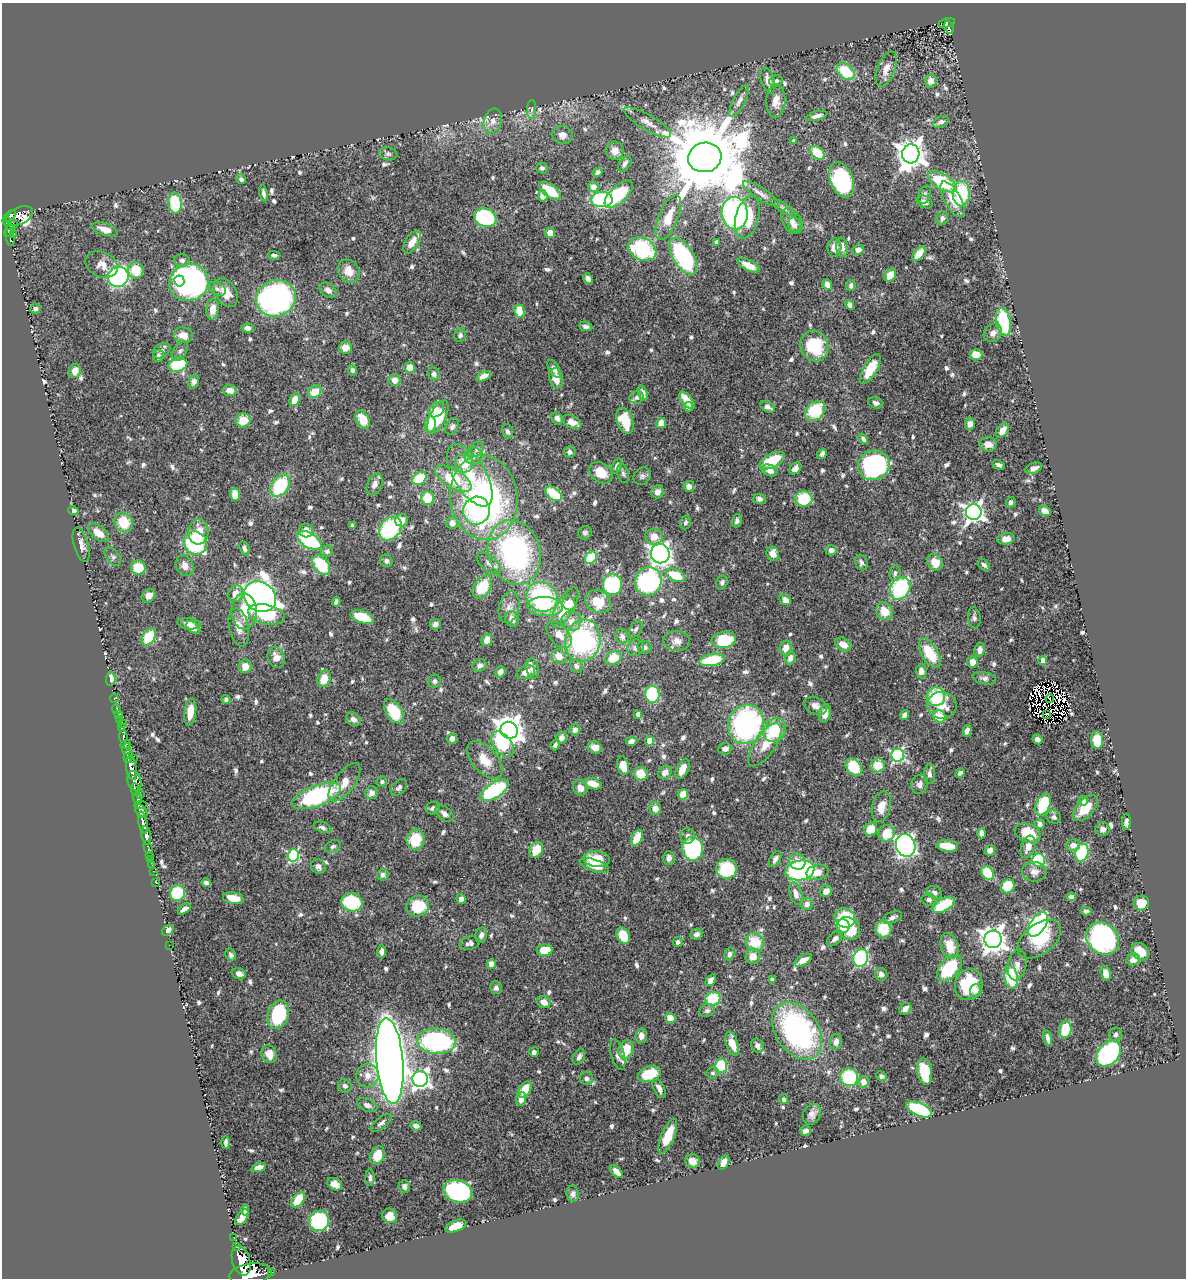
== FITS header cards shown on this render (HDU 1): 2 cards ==
NAXIS1  =                 1184
NAXIS2  =                 1276

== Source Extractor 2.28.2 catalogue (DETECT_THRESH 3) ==
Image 1184 x 1276 px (HDU 1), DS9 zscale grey, 1 PNG px = 1 image px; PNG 1188 x 1280 px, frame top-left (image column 1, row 1276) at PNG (2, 3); each listed source drawn as its Kron ellipse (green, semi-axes under 4 px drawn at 4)
Background 0.398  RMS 0.013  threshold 0.0393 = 3 sigma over >= 5 px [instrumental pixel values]
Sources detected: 764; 7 with non-positive FLUX_AUTO (blend fragments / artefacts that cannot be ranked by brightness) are neither listed nor drawn; of the other 757, the 500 brightest by FLUX_AUTO listed and drawn (257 fainter detections omitted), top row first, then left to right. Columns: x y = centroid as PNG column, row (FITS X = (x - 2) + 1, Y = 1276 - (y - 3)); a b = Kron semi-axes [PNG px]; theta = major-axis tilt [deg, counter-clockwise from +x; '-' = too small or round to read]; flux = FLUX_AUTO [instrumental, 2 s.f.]
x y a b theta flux
947 23 8 4 12 61
949 27 7 3 -73 55
886 69 18 9 69 9
846 71 10 7 -38 33
768 81 13 6 -74 7.3
776 81 7 5 16 2.3
931 81 6 6 - 6.3
739 101 18 6 62 4.6
776 101 17 9 86 9.4
532 109 9 4 89 2.6
817 116 11 4 15 4.2
493 121 12 8 73 6.9
647 122 27 7 -30 10
941 122 8 5 24 3.3
563 135 10 9 - 7
794 141 4 4 - 4.6
615 151 9 9 - 6.5
817 153 8 5 -44 29
388 154 9 6 -9 2.7
911 154 9 9 - 1100
705 157 17 15 10 16000
625 163 9 5 56 3.3
542 168 6 5 - 2.4
597 172 5 4 - 2.5
241 179 5 4 - 2.6
842 180 18 11 -68 100
942 182 16 7 -31 56
593 187 5 5 - 9.7
550 191 12 6 -35 25
264 193 8 3 -78 2.9
619 194 18 8 44 54
761 194 21 6 -33 6
961 194 13 8 89 53
925 195 9 6 69 2.8
543 196 6 5 - 7.6
952 199 20 8 -60 15
602 200 10 7 2 120
925 202 8 6 -27 4.1
175 203 10 6 -84 42
783 208 14 4 -33 3
735 213 16 13 -84 170
10 216 8 4 44 220
19 216 14 8 24 220
747 217 22 11 74 47
485 218 11 9 -20 100
668 218 24 9 68 18
942 218 7 5 79 3.3
792 221 14 9 -58 7.8
7 222 5 3 - 130
13 224 4 3 - 42
794 225 7 6 - 3.7
105 229 13 6 -18 8.1
9 231 6 4 62 110
550 233 5 5 - 9
14 235 3 2 - 13
10 238 8 3 -80 75
412 242 13 6 57 8
716 242 4 3 - 2.8
842 247 10 6 -83 5.6
834 248 9 7 84 7.4
642 249 14 11 -26 87
858 250 6 5 - 4.8
919 254 9 5 51 14
274 255 6 4 0 2.3
683 256 20 10 -58 120
182 260 8 6 -4 3
102 264 17 12 -24 10
749 265 12 5 -27 12
136 270 8 8 - 20
349 271 12 10 -57 12
890 275 7 5 50 14
118 277 10 10 - 180
588 279 6 4 -53 3.8
179 281 5 5 - 41
189 283 20 18 22 340
827 284 5 4 - 6
851 285 5 4 - 2.5
217 289 9 6 -26 3.3
328 290 9 6 -37 5.3
226 292 16 10 -58 15
276 298 20 18 21 270
850 305 5 4 - 3.7
35 309 5 5 - 2.5
212 309 10 6 86 12
519 311 6 5 - 25
1003 322 14 7 -79 60
586 326 6 4 -10 3.1
248 328 6 4 -5 4
993 333 10 8 48 5.2
183 335 9 7 -15 9.5
460 335 7 6 - 2.8
814 346 15 13 -67 49
345 348 6 6 - 10
162 351 9 6 36 3.2
180 351 11 6 60 3.3
976 354 6 5 - 12
158 356 6 5 - 3.7
178 365 9 7 17 55
409 367 5 5 - 9.7
554 369 10 5 -58 3.9
870 369 17 7 59 20
352 370 5 4 - 2.6
75 371 7 6 - 7.7
434 374 6 5 - 3.2
484 376 8 4 26 7.2
556 378 10 6 -79 10
395 380 6 6 - 8
194 382 7 5 73 3.4
230 390 7 5 -5 8.1
315 392 7 6 - 17
643 393 8 4 -74 6.1
637 397 7 6 - 3.8
295 400 6 5 - 13
687 400 10 5 -49 14
876 403 7 5 -23 2.8
688 407 5 4 - 10
767 407 8 5 -29 4.3
436 410 8 7 - 11
815 411 11 8 42 41
438 417 18 8 64 39
557 418 6 5 - 4.1
243 420 7 7 - 15
363 420 10 6 -61 17
625 421 13 8 -71 29
572 422 10 6 -25 8.5
661 423 5 5 - 12
430 424 8 5 81 25
970 424 6 5 - 4.3
452 426 9 6 62 2.5
1002 430 8 5 50 9.2
507 431 7 5 -75 2.9
863 439 6 4 -53 2.5
988 444 8 7 - 6.9
477 449 8 6 52 3.1
570 452 6 5 - 2.4
822 454 5 4 - 2.3
473 456 9 8 - 7.8
772 461 13 7 27 33
464 463 9 9 - 18
874 465 16 14 20 180
998 465 6 3 -24 2.8
616 466 8 5 69 3.4
795 468 7 5 44 4.3
1034 468 9 5 20 4.7
770 470 8 5 -19 5.6
601 473 13 9 -37 17
623 473 10 5 -78 2.6
470 475 35 16 -59 39
642 476 9 8 - 2.9
419 478 8 6 33 31
453 479 20 9 -30 48
375 484 11 7 67 6.4
280 486 12 8 57 55
689 486 5 5 - 6
657 492 6 6 - 5.8
235 494 7 4 -88 16
554 494 9 5 -36 43
427 498 7 6 - 22
484 498 42 33 -81 290
759 499 6 5 - 3.1
804 499 9 7 -1 36
1011 502 5 4 - 2.7
73 510 5 4 - 3.6
476 511 14 13 - 38
1045 511 6 4 -31 7.9
974 512 8 8 - 460
401 520 6 6 - 9.2
737 521 7 5 68 2.8
124 522 10 9 - 25
686 522 7 5 76 2.5
452 523 6 6 - 7.3
353 526 4 3 - 2.5
390 528 13 10 50 75
306 531 7 6 - 8.3
198 532 12 10 85 14
98 533 12 7 -41 11
585 533 7 6 - 2.7
654 537 9 8 - 8.5
1006 539 9 5 7 8.4
309 540 13 7 -32 81
195 543 12 11 - 81
81 545 17 7 -74 7.4
244 548 7 4 -70 3
831 550 5 5 - 3.6
327 551 6 5 - 2.9
514 552 33 26 -74 200
660 554 9 9 - 420
773 554 7 6 - 9.7
113 557 11 6 -53 2.6
591 558 7 5 51 33
386 561 6 6 - 2.4
861 562 8 6 -64 2.7
935 562 9 7 -57 13
489 563 14 7 -40 5.4
321 565 11 7 -51 47
984 565 7 5 -42 2.7
185 566 11 8 -64 6.6
138 567 7 7 - 22
895 573 8 5 82 2.3
676 575 10 6 -24 26
648 581 14 13 - 110
722 582 7 5 65 2.5
612 585 10 9 - 88
482 587 13 8 56 33
900 588 12 9 57 77
236 594 9 7 54 9.7
148 596 7 6 - 7.1
260 597 17 14 -36 640
542 597 16 14 -29 100
785 600 6 5 - 7.7
336 602 5 4 - 2.9
598 602 13 11 -29 23
569 603 7 6 - 14
509 607 16 10 76 7.8
545 607 18 9 -2 34
565 607 22 8 61 28
244 611 18 12 -88 23
884 611 9 8 - 14
266 614 19 9 -12 36
362 617 12 6 -18 26
974 618 10 6 -84 3
512 619 8 7 - 7
571 621 10 10 - 8.4
189 624 12 5 -7 5.3
435 624 5 5 - 3.7
193 627 8 5 -40 7.1
239 627 19 9 -79 9.8
636 629 9 5 56 2.7
559 635 15 9 -48 10
622 636 7 6 - 4
149 637 9 6 58 34
487 640 6 5 - 7.9
724 640 12 8 8 39
583 641 21 17 76 150
677 641 13 10 -6 7.6
843 644 9 6 -31 9.6
644 647 7 6 - 2.9
635 648 8 8 - 4.1
786 648 7 6 - 7.7
980 650 7 5 81 5.3
930 653 16 8 -59 34
276 657 11 8 -67 8.8
559 657 8 6 -45 8.7
613 658 8 6 25 22
790 658 6 5 - 4.8
712 660 13 6 11 42
1043 660 4 4 - 6.7
972 662 6 5 - 9.4
480 665 7 6 - 3.7
245 666 7 6 - 8.6
576 666 7 5 -57 2.6
533 668 10 6 -76 5.1
921 671 7 5 -85 6.2
500 672 6 5 - 6.6
526 672 10 6 23 5.9
984 678 12 6 -12 3.5
111 679 7 4 85 22
324 679 8 6 71 16
434 681 7 6 - 3.1
652 694 8 7 - 80
936 697 9 9 - 45
114 698 4 3 - 6.3
226 699 4 4 - 2.4
1050 699 4 2 - 2.8
942 705 14 13 - 16
816 706 12 8 -24 5.9
117 709 5 2 - 5.3
394 711 14 7 -57 33
190 712 14 6 82 11
825 713 9 5 77 8.5
638 714 4 4 - 5
1046 714 3 2 - 2.4
118 715 3 2 - 3.5
904 715 5 4 - 3.3
939 716 6 6 - 21
353 719 8 6 -37 4.2
119 720 4 3 - 22
122 724 3 3 - 4.7
746 724 20 17 68 180
122 728 3 3 - 53
509 730 9 8 - 1100
575 730 6 5 - 3.7
775 730 12 10 51 41
967 731 6 4 78 4.4
123 737 6 3 -84 92
561 738 6 5 - 5.5
452 739 5 5 - 5.5
1037 739 5 4 - 3.3
1097 740 8 6 -85 27
631 741 5 4 - 4.7
650 741 4 4 - 22
125 744 5 3 - 170
503 744 14 9 -52 44
555 745 6 4 62 2.5
765 745 25 10 56 16
595 747 7 6 - 6.1
126 749 6 4 85 320
725 749 7 6 - 4.5
898 755 6 6 - 160
128 756 7 3 78 240
133 758 3 2 - 40
485 760 22 12 -48 16
878 765 7 7 - 16
623 766 9 6 -75 15
854 767 10 7 -48 37
131 768 12 5 -81 910
682 769 11 6 64 9.7
665 772 7 6 - 5.3
960 773 5 4 - 2.6
641 774 7 6 - 18
929 774 10 5 -88 4.1
134 781 10 7 -75 380
382 781 5 5 - 2.4
344 782 23 10 53 14
593 784 9 5 -19 13
920 784 9 8 - 4.7
399 787 10 6 46 3.1
580 788 8 7 - 7.3
135 789 6 4 -85 120
494 790 16 7 33 98
372 793 6 6 - 6.2
683 794 5 5 - 16
140 795 3 2 - 48
316 796 26 10 21 120
137 798 6 4 -69 220
1083 801 5 4 - 4.1
141 805 6 3 4 100
1043 805 12 6 67 55
881 807 16 9 75 11
433 808 7 6 - 2.7
1085 808 16 8 47 18
655 809 6 5 - 7.3
141 811 8 5 -54 110
444 813 10 6 -38 3.9
1054 817 7 6 - 2.7
1126 822 8 4 89 3.3
143 823 11 4 -79 500
1040 824 5 5 - 3.3
323 827 9 5 -19 3
871 829 7 6 - 17
1103 829 7 6 - 3.8
887 833 9 8 - 22
981 833 5 4 - 5.5
1028 833 13 9 -22 25
146 835 9 4 -81 600
688 836 7 7 - 3.4
637 838 8 5 62 22
416 840 10 9 - 26
906 845 11 9 -71 380
1073 845 7 6 - 5.4
333 846 8 6 25 2.6
947 846 11 5 -6 18
148 847 6 3 -73 26
1028 847 11 6 70 7.5
693 849 12 10 -80 120
536 850 8 6 62 17
990 850 5 5 - 5.9
1082 853 9 6 76 74
149 855 3 2 - 6.3
293 855 6 5 - 110
669 858 7 6 - 4.9
150 859 3 2 - 8
597 859 13 7 -6 21
775 859 9 5 58 3.5
1039 860 6 6 - 57
797 861 8 7 - 8.6
152 865 2 2 - 6.5
594 865 15 6 -19 13
318 867 8 6 -44 3.5
727 869 10 10 - 57
800 870 14 10 11 140
153 871 2 2 - 3.2
817 872 11 7 13 9
1034 872 12 10 -1 5.2
987 873 7 5 -56 34
383 875 6 5 - 2.8
156 883 2 2 - 5.9
206 883 4 4 - 3.8
1008 886 7 6 - 31
826 891 6 5 - 6.9
934 892 8 6 -28 3.4
177 893 8 7 - 47
796 894 11 6 -73 6.3
1071 897 5 4 - 4.8
233 898 10 5 -9 14
461 899 5 5 - 4.6
929 900 7 6 - 3.8
352 902 11 9 -17 53
1141 903 8 7 - 15
807 904 6 6 - 4.9
944 905 12 6 30 47
418 906 11 10 - 33
184 909 7 4 36 4.6
1086 911 5 4 - 3.6
892 917 10 5 22 3.4
845 918 10 9 - 58
1038 924 14 7 55 210
843 926 7 6 - 13
848 928 12 10 -48 30
883 929 8 8 - 26
168 930 6 4 40 5.5
696 934 6 5 - 4
481 935 8 5 77 4
623 936 9 6 -60 19
835 939 9 5 42 3.6
993 939 9 8 - 840
1039 939 25 15 38 32
1103 939 18 14 -40 200
678 942 5 5 - 2.4
755 942 9 8 - 27
470 943 10 6 15 4
169 945 2 2 - 42
950 946 13 8 -73 16
545 950 8 5 0 21
382 952 6 4 83 3.8
1140 952 10 7 -43 14
729 954 6 5 - 3.1
231 955 6 5 - 2.8
753 956 8 7 - 9.9
861 958 9 7 71 120
803 960 10 5 29 8.2
1133 960 7 6 - 6.6
491 964 4 4 - 15
1017 965 15 9 78 7.3
949 968 15 9 49 49
1106 973 7 5 -76 9.6
239 974 7 5 -20 5
881 974 6 6 - 4.4
1011 977 11 6 -82 48
711 980 6 4 53 6.3
772 980 4 4 - 3.1
969 985 16 13 68 48
496 988 6 5 - 3.6
976 991 6 6 - 4.6
713 999 7 6 - 46
544 1002 7 5 -26 7.9
905 1009 6 5 - 4.6
707 1011 8 6 23 2.9
278 1015 14 10 71 66
670 1018 5 4 - 14
1065 1029 9 6 81 34
797 1031 31 21 -55 210
1116 1034 7 6 - 2.8
641 1036 7 5 83 6.3
1048 1038 7 4 -75 4.1
437 1041 19 13 -3 150
836 1042 8 6 77 5.5
732 1044 12 6 -74 14
757 1046 7 6 - 4.3
626 1050 10 7 72 22
534 1052 5 5 - 2.9
1108 1053 14 10 49 130
269 1054 9 7 -69 11
618 1055 16 6 -75 5.4
579 1057 8 5 65 3.7
390 1061 43 13 -85 1900
721 1066 7 6 - 46
925 1071 13 7 -81 27
712 1073 6 6 - 2.7
649 1074 12 7 16 30
367 1075 12 11 - 8.8
881 1076 5 4 - 2.6
849 1077 9 9 - 53
586 1078 6 6 - 3.4
420 1079 8 7 - 350
863 1082 6 5 - 7
345 1086 7 6 - 3.2
659 1088 11 5 -64 5.2
525 1089 9 5 55 20
521 1099 7 5 83 8.9
784 1099 5 4 - 2.6
367 1105 10 6 -24 4.1
919 1109 13 6 -24 85
812 1114 11 8 61 5
381 1123 12 5 38 3.4
416 1126 5 4 - 3.7
805 1131 5 5 - 4.2
668 1136 18 6 68 26
226 1142 6 3 89 2.6
377 1155 9 7 64 15
692 1161 7 6 - 8.2
724 1162 7 5 61 6.5
258 1167 7 4 17 6
616 1171 7 4 -46 6.9
370 1178 8 4 -89 2.6
335 1184 8 6 -27 5.8
404 1187 6 5 - 3.4
458 1191 15 11 -16 150
573 1194 8 6 -82 3
298 1200 9 5 52 19
245 1210 5 4 - 3.2
390 1216 8 7 - 9.8
242 1217 9 5 55 8.4
319 1221 10 10 - 93
456 1226 11 5 22 12
233 1237 3 2 - 3
236 1247 4 3 - 27
241 1261 15 9 -73 1600
272 1272 2 2 - 5.4
250 1274 21 10 7 2400
At the frame edge (FLAGS 8, measured only in part): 1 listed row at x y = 250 1274
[257 fainter detections neither listed nor drawn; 7 non-positive-flux detections neither listed nor drawn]